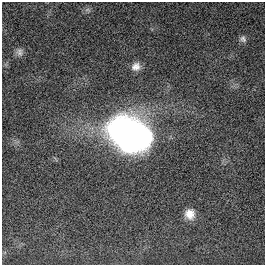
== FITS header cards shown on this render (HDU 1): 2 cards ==
NAXIS1  =                  263
NAXIS2  =                  263

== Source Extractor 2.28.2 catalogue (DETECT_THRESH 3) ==
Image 263 x 263 px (HDU 1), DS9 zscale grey, 1 PNG px = 1 image px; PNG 267 x 267 px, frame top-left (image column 1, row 263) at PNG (2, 2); no overlay
Background 0.0169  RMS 0.039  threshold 0.118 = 3 sigma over >= 5 px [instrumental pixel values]
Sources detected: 6; all 6 listed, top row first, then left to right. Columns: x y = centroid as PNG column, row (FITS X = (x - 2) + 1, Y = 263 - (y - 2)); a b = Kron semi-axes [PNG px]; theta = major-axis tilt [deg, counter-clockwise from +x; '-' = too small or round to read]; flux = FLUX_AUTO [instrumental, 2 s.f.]
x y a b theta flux
87 10 7 4 19 5.6
243 39 9 7 -65 8.4
19 52 10 9 - 11
136 67 11 10 - 19
130 134 35 24 -22 1400
190 214 11 11 - 28